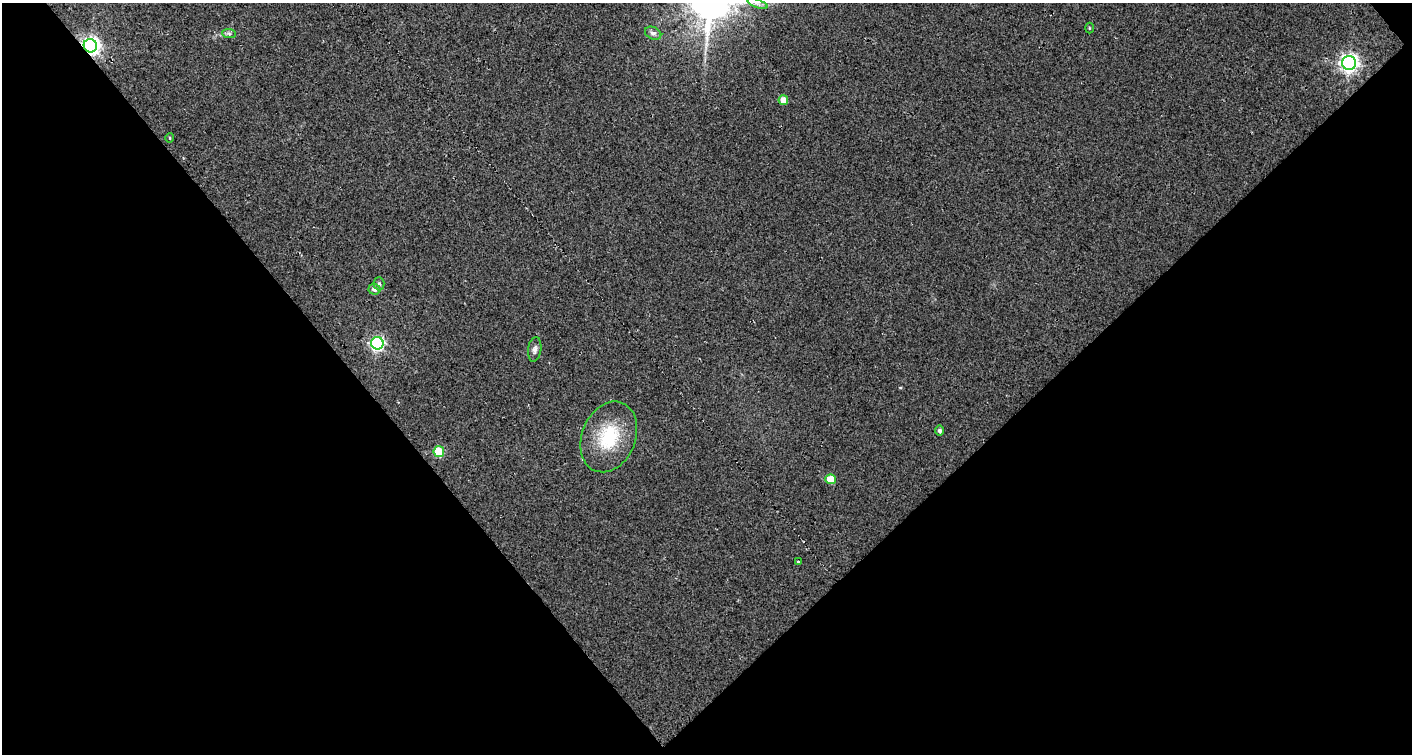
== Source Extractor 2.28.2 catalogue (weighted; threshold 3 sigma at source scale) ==
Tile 2 of 1 x 2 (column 1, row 2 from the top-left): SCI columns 46-1455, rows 1-752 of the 1496 x 1503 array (HDU 1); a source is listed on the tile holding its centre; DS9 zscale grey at full resolution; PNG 1414 x 756 px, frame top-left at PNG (2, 3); each listed source drawn as its Kron ellipse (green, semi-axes under 4 px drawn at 4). Shown black and unused: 51% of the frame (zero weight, under 3 of 5 exposures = <1% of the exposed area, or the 3 px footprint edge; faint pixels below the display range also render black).
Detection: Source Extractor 2.28.2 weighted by HDU 2 'WHT'; one run over the whole footprint, this tile lists its part. Background 0.0157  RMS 0.013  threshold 0.0578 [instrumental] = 3 sigma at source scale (4.5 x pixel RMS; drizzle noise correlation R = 1.50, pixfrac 1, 0.0396/0.0396 arcsec/px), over >= 5 px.
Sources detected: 17; all 17 listed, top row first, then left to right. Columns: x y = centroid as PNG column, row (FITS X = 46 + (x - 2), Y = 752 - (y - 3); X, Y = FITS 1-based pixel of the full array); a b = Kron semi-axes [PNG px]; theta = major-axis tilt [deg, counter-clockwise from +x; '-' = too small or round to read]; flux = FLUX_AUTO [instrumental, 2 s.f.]
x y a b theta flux
757 4 10 3 -21 3.7
1089 28 5 3 - 1.2
653 33 8 6 -25 4.1
229 34 7 4 -2 2.8
90 46 7 6 - 600
1349 63 7 7 - 570
783 100 5 4 - 16
170 138 5 3 - 1.4
379 284 6 5 - 2.6
374 289 6 5 - 6.6
377 343 6 6 - 290
535 349 12 6 82 4.8
940 431 5 4 - 3.6
609 437 37 27 67 68
439 451 5 5 - 53
830 479 5 5 - 28
798 562 3 3 - 1.1
Overlapping masked pixels (flux is a lower limit): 1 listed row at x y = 90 46